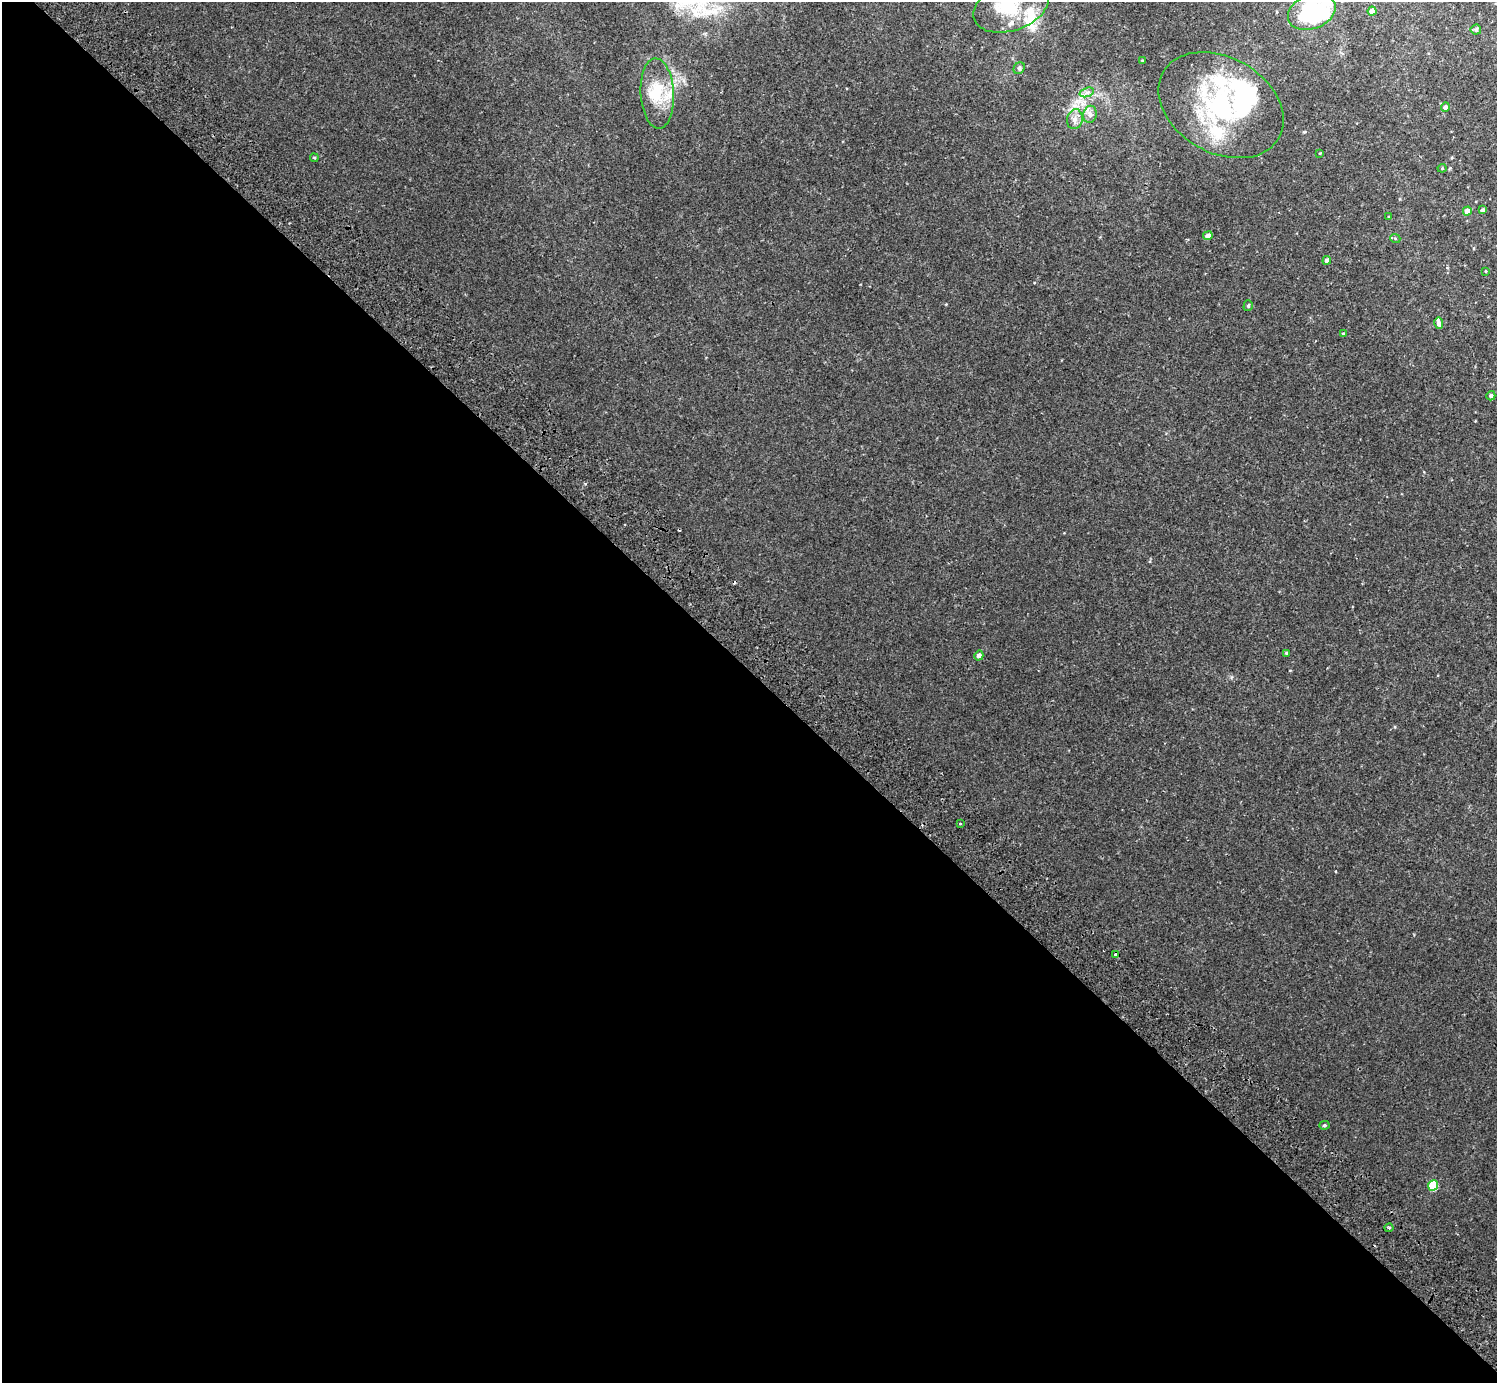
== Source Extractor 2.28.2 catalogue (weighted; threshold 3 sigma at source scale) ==
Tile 14 of 4 x 4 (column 2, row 4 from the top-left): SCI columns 1539-3033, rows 205-1585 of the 6070 x 6072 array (HDU 1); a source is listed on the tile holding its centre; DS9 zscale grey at full resolution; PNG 1499 x 1385 px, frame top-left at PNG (2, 2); each listed source drawn as its Kron ellipse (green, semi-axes under 4 px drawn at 4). Shown black and unused: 52% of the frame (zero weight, under 2 of 3 exposures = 3% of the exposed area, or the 3 px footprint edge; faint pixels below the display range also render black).
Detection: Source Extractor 2.28.2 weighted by HDU 2 'WHT'; one run over the whole footprint, this tile lists its part. Background 0.00818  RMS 0.0055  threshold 0.0245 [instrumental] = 3 sigma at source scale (4.5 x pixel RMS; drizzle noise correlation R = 1.50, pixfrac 1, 0.05/0.05 arcsec/px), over >= 5 px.
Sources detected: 44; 4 inside a brighter object's white glare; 1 cosmic-ray / hot-pixel residue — neither listed nor drawn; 6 inside a brighter listed object's ellipse — not listed separately; the other 33 listed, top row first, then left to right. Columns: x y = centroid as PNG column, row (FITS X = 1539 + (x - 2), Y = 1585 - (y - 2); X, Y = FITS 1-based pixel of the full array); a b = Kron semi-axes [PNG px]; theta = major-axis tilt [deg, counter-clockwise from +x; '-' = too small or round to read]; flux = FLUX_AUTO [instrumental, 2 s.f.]
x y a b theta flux
1011 7 39 23 19 27
1372 11 4 4 - 4.2
1312 12 25 17 22 65
1476 30 5 5 - 1.4
1142 60 3 2 - 0.46
1019 68 6 5 - 0.92
1087 92 7 4 19 1.5
657 93 35 16 -87 18
1221 105 66 48 -30 81
1445 107 5 4 - 1.4
1090 114 9 6 77 2.1
1075 119 10 7 78 2.8
1320 153 4 2 - 0.36
314 158 4 3 - 0.53
1442 168 4 4 - 0.54
1482 210 4 4 - 1.1
1467 211 4 4 - 4.6
1389 217 4 3 - 0.48
1208 236 5 4 - 2.2
1395 238 5 3 - 0.62
1327 260 4 4 - 2.2
1485 271 4 2 - 0.35
1248 306 5 4 - 0.78
1439 323 6 4 -80 2.5
1343 334 4 3 - 0.49
1491 396 5 4 - 1.3
1286 653 4 4 - 0.84
979 656 5 4 - 2.1
960 824 3 3 - 1
1116 955 4 3 - 4.9
1324 1125 5 4 - 0.73
1433 1185 5 5 - 24
1389 1228 4 4 - 0.86
Overlapping masked pixels (flux is a lower limit): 1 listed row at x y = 1116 955
Isophote crosses this tile's border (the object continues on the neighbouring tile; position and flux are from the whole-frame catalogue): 1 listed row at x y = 1312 12
Unlisted compact peaks at least as high as the median listed source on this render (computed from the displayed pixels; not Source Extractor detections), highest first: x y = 585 484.